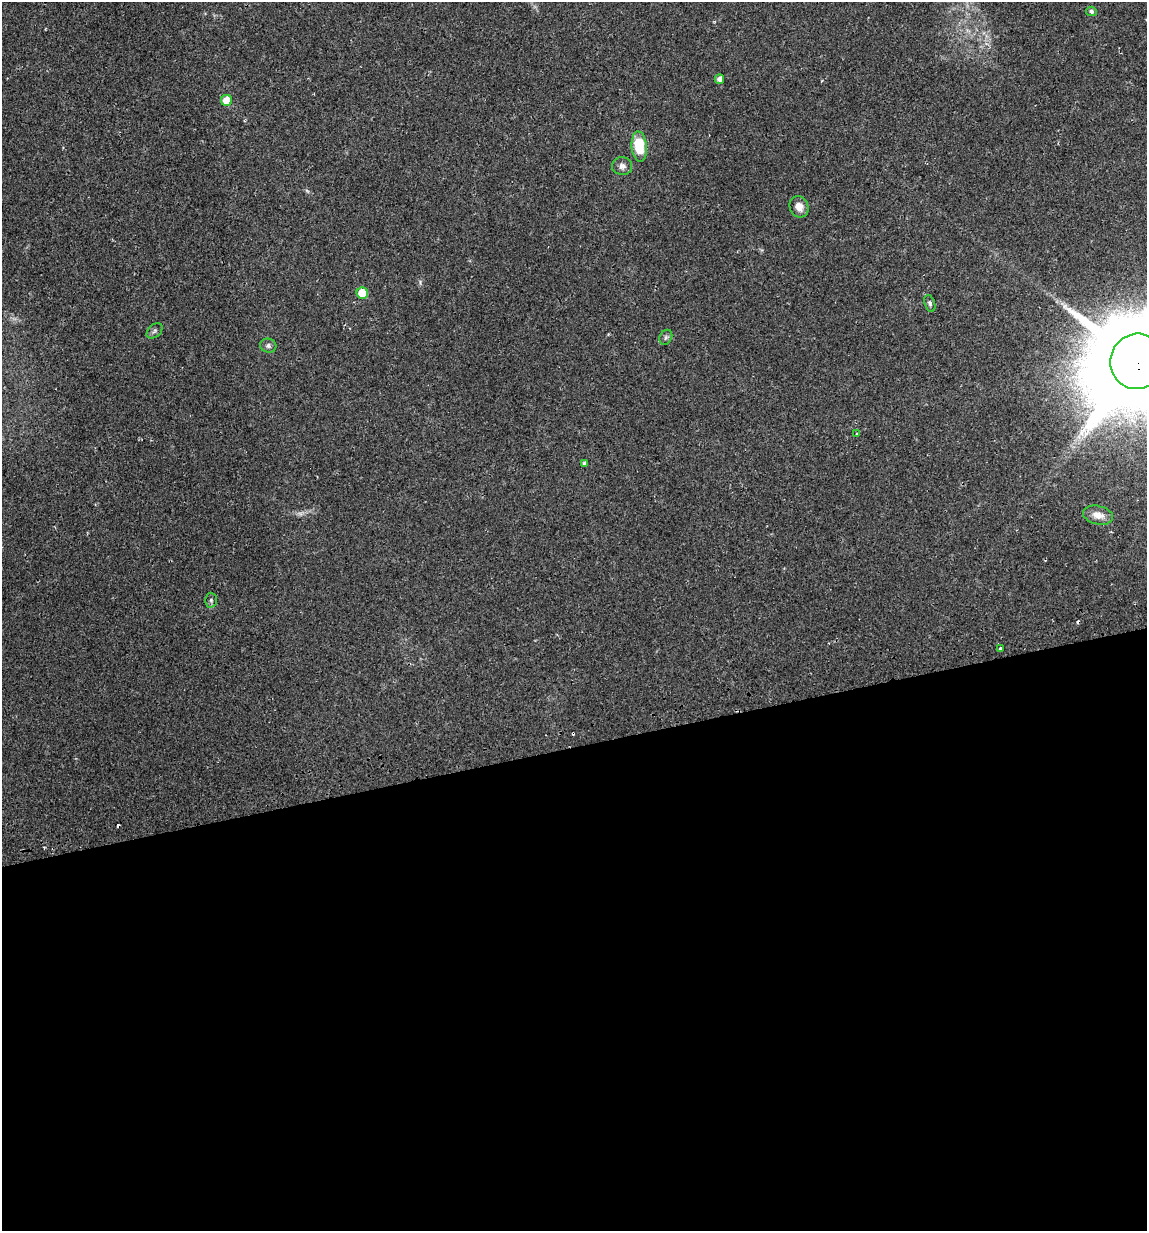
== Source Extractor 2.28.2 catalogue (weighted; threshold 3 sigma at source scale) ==
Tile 15 of 4 x 4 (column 3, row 4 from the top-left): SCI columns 2328-3472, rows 33-1261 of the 4700 x 4980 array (HDU 1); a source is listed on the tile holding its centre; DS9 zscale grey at full resolution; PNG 1149 x 1233 px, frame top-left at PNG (2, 2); each listed source drawn as its Kron ellipse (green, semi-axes under 4 px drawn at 4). Shown black and unused: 39% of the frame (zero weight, under 2 of 3 exposures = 2% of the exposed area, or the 3 px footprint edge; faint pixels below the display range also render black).
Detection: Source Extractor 2.28.2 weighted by HDU 2 'WHT'; one run over the whole footprint, this tile lists its part. Background 0.0534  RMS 0.0079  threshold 0.0354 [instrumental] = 3 sigma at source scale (4.5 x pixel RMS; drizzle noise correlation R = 1.50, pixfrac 1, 0.0396/0.0396 arcsec/px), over >= 5 px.
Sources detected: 20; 3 cosmic-ray / hot-pixel residue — neither listed nor drawn; the other 17 listed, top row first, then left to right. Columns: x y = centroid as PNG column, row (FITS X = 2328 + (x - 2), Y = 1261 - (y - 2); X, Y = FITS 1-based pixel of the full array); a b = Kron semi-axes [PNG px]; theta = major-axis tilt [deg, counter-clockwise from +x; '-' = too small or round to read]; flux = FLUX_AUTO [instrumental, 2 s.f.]
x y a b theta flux
1091 11 5 5 - 2
719 79 4 4 - 3.5
227 100 5 5 - 11
639 147 15 7 -84 29
622 166 10 9 - 4
799 207 11 9 -68 7.2
362 293 6 5 - 23
930 303 9 5 -70 1.6
155 331 9 6 42 1.8
666 337 8 6 63 1.7
268 346 8 7 - 2.4
1137 361 28 26 76 18000
857 434 3 3 - 0.7
584 463 4 3 - 1.9
1098 515 15 9 -12 6.8
211 600 7 6 - 1.8
1000 648 4 3 - 2.1
Overlapping masked pixels (flux is a lower limit): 1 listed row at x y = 1137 361
Isophote crosses this tile's border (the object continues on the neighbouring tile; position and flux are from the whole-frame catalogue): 1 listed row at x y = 1137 361